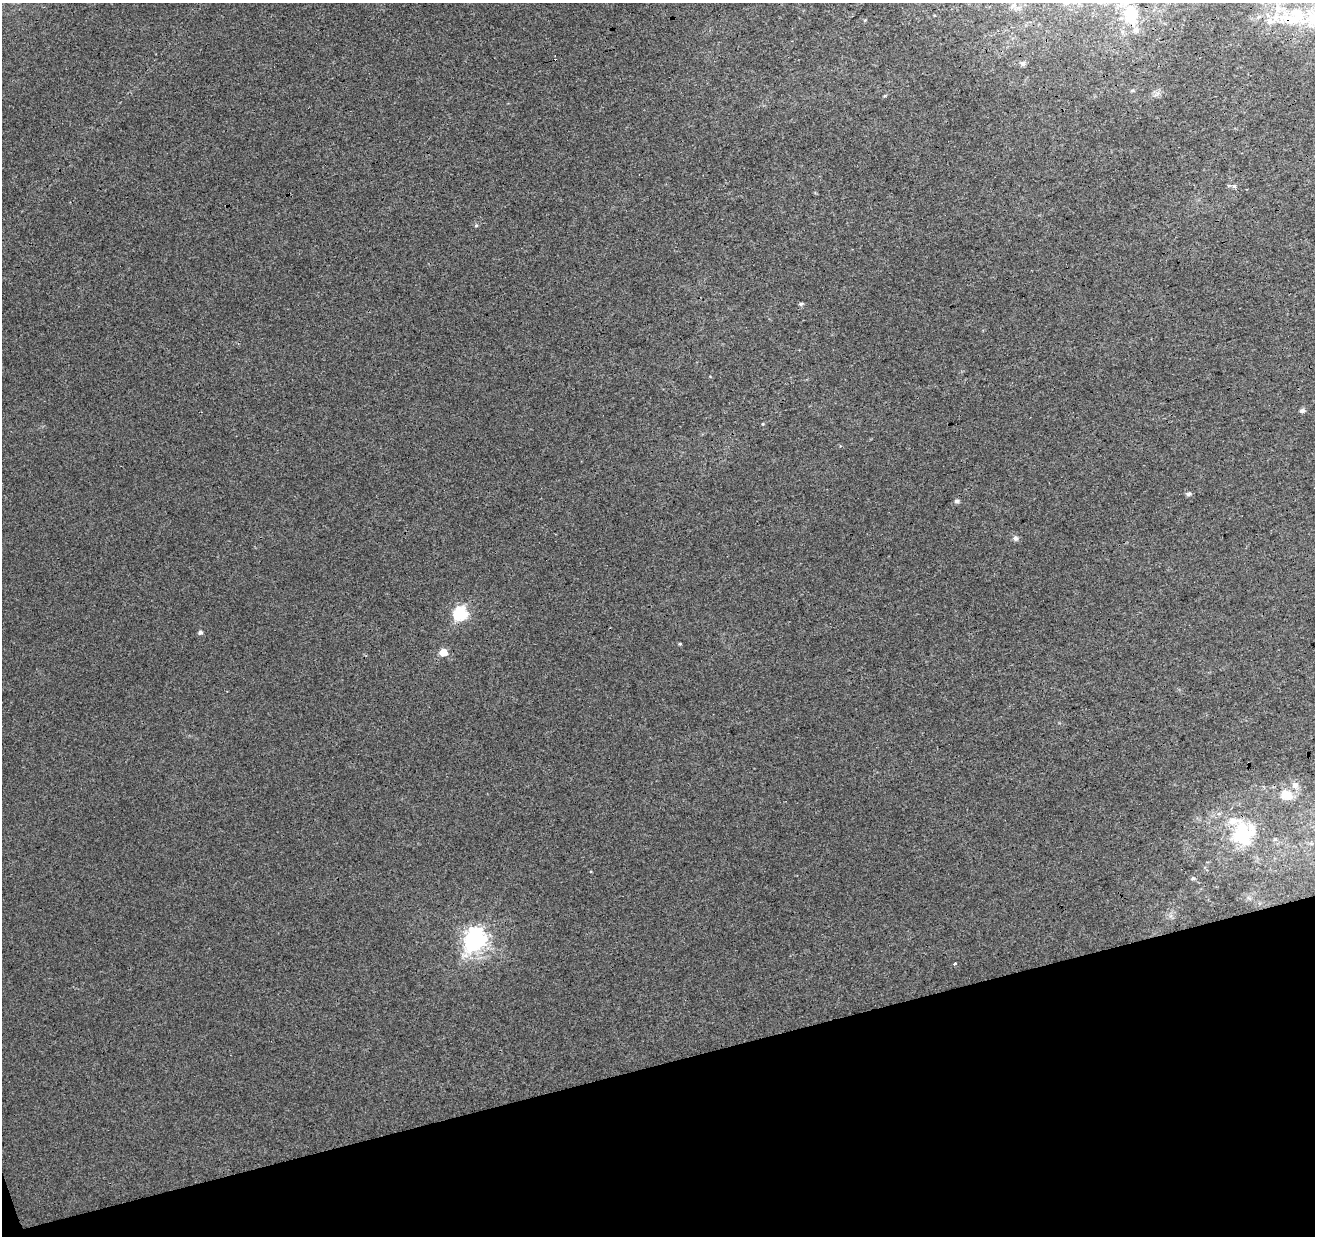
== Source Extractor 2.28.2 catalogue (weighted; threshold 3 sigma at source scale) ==
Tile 14 of 4 x 4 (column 2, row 4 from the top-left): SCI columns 1370-2682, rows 127-1360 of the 5363 x 5139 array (HDU 1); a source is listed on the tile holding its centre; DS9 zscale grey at full resolution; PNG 1317 x 1238 px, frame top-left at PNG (2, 3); no overlay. Shown black and unused: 14% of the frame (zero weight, under 3 of 4 exposures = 5% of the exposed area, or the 3 px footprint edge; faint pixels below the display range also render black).
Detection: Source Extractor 2.28.2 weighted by HDU 2 'WHT'; one run over the whole footprint, this tile lists its part. Background 0.00135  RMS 0.0036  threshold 0.0163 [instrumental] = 3 sigma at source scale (4.5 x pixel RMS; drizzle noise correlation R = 1.50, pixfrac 1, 0.0396/0.0396 arcsec/px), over >= 5 px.
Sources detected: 25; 1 cosmic-ray / hot-pixel residue — not listed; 4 inside a brighter listed object's ellipse — not listed separately; the other 20 listed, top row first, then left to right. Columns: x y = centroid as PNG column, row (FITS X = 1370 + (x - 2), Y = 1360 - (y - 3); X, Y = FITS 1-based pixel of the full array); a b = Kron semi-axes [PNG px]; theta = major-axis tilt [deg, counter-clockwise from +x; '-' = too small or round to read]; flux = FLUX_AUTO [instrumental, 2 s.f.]
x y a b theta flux
1066 3 7 4 0 0.75
1130 13 19 17 24 7.9
1298 15 26 22 -55 16
1269 22 8 8 - 1.8
1023 64 7 6 - 0.83
476 225 6 4 1 0.42
801 304 5 4 - 0.62
1302 410 6 5 - 0.97
1188 494 6 5 - 0.86
957 501 5 5 - 0.97
1015 538 7 6 - 1.1
460 613 6 6 - 54
200 632 5 4 - 0.96
680 644 4 4 - 0.35
443 652 5 5 - 7.6
1286 795 19 13 -32 5.5
1243 834 33 29 57 21
1193 878 6 5 - 0.64
475 939 8 7 - 240
955 964 4 2 - 0.4
Overlapping masked pixels (flux is a lower limit): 1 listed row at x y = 1243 834
Isophote crosses this tile's border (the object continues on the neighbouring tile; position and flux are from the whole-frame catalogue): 1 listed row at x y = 1066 3
Unlisted compact peaks at least as high as the median listed source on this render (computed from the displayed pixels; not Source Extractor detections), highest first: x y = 763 424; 1234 186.